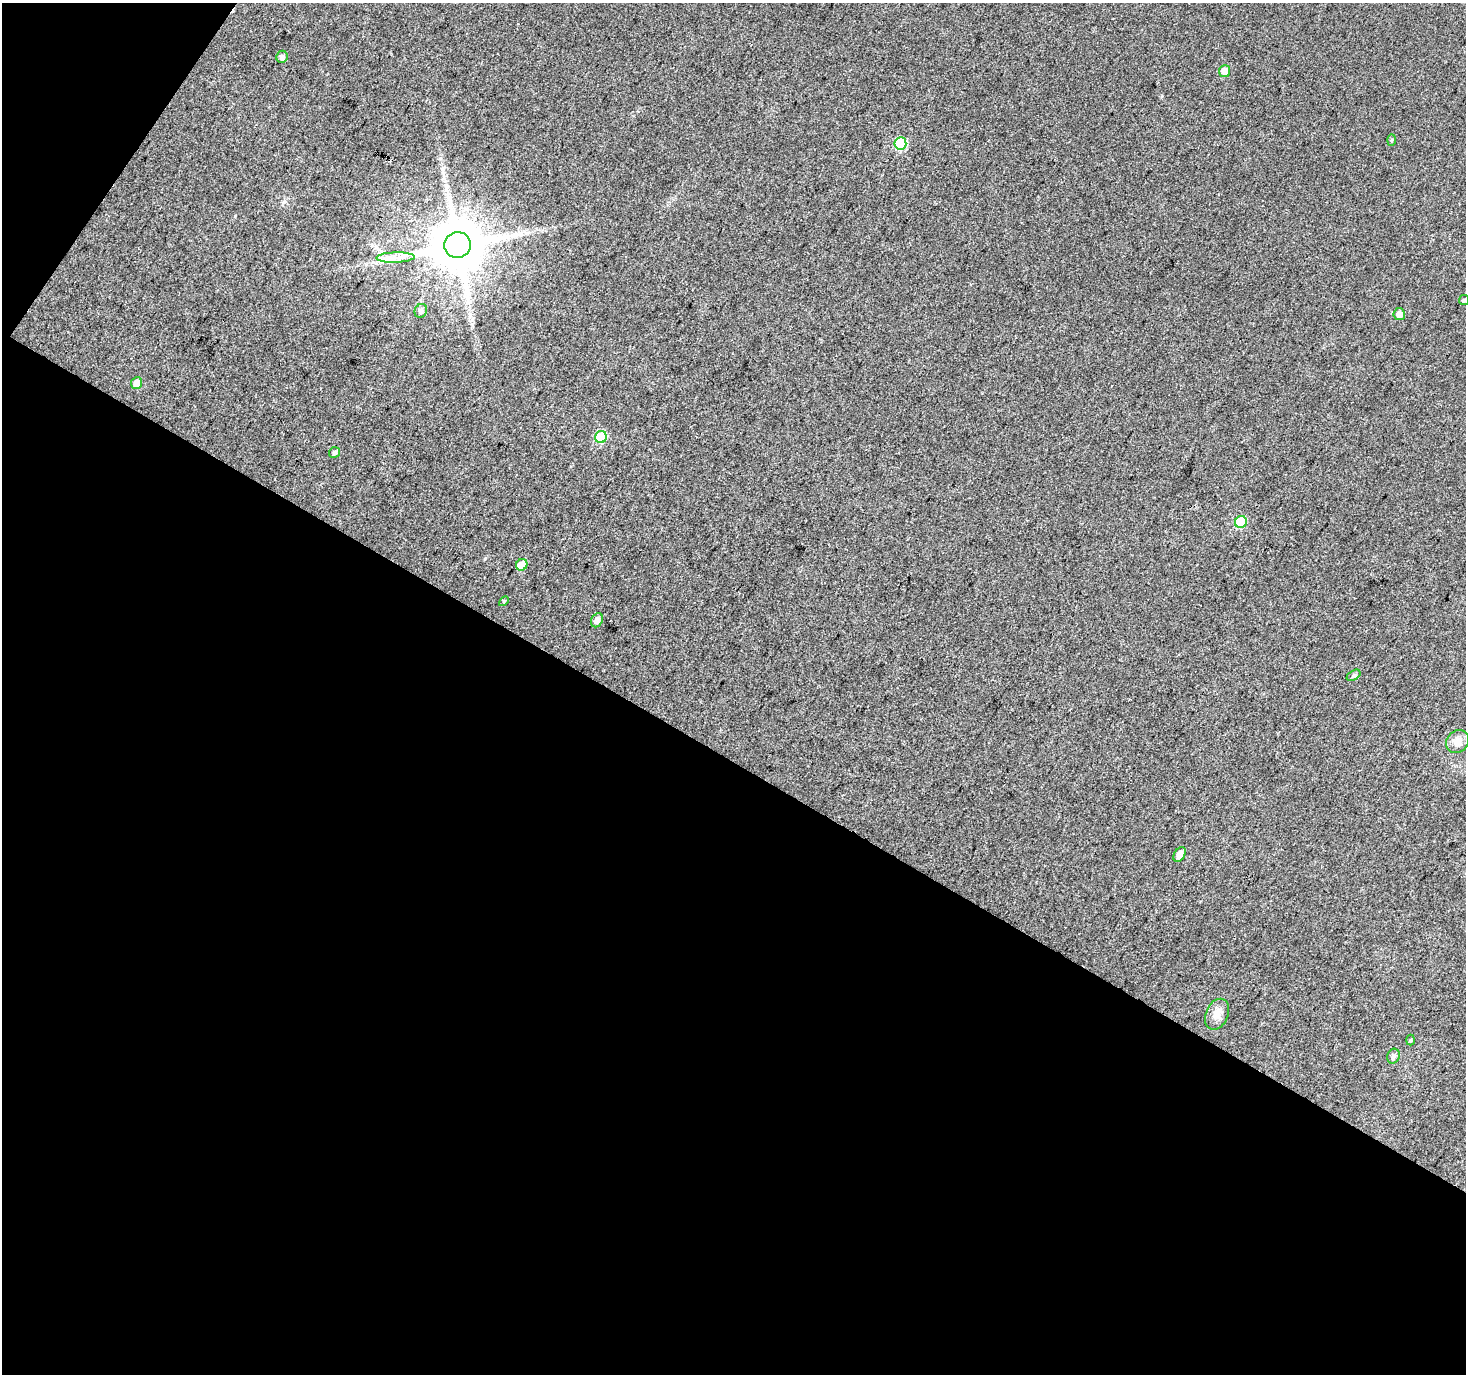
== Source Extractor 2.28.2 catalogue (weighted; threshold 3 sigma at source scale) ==
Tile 3 of 2 x 2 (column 1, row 2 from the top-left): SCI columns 2-1465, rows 119-1490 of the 2930 x 2962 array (HDU 1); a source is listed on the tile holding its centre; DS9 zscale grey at full resolution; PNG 1468 x 1376 px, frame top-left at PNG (2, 3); each listed source drawn as its Kron ellipse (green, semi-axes under 4 px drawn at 4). Shown black and unused: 47% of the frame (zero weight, under 3 of 4 exposures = <1% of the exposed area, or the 3 px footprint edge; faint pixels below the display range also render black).
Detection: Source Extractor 2.28.2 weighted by HDU 2 'WHT'; one run over the whole footprint, this tile lists its part. Background 0.0599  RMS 0.012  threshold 0.0523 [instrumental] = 3 sigma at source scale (4.5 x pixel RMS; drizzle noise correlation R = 1.50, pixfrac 1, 0.0396/0.0396 arcsec/px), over >= 5 px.
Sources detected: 23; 1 long thin detection or spike segment (spike, bleed or trail) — neither listed nor drawn; the other 22 listed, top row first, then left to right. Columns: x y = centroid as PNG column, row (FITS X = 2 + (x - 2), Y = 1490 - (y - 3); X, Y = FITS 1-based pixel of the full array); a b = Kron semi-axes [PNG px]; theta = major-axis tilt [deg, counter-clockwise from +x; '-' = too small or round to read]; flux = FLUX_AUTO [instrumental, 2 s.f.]
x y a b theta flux
282 57 6 5 - 5.2
1225 71 6 5 - 11
1391 140 5 3 - 1.3
900 143 6 6 - 83
458 245 13 13 - 7900
395 257 19 5 2 11
1464 300 5 5 - 1.8
421 311 7 6 - 3.7
1399 314 6 5 - 10
137 383 6 5 - 9.1
601 437 6 5 - 58
335 452 5 5 - 3.2
1241 522 6 6 - 51
522 565 6 5 - 18
504 601 6 4 45 1.4
597 620 7 5 60 5.3
1354 675 8 4 31 2.5
1457 742 12 10 41 10
1180 854 8 5 58 6.8
1217 1014 16 11 66 11
1411 1040 5 3 - 1.3
1393 1056 7 6 - 3.7
Unlisted compact peaks at least as high as the median listed source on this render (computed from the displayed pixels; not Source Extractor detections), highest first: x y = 235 216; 485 558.